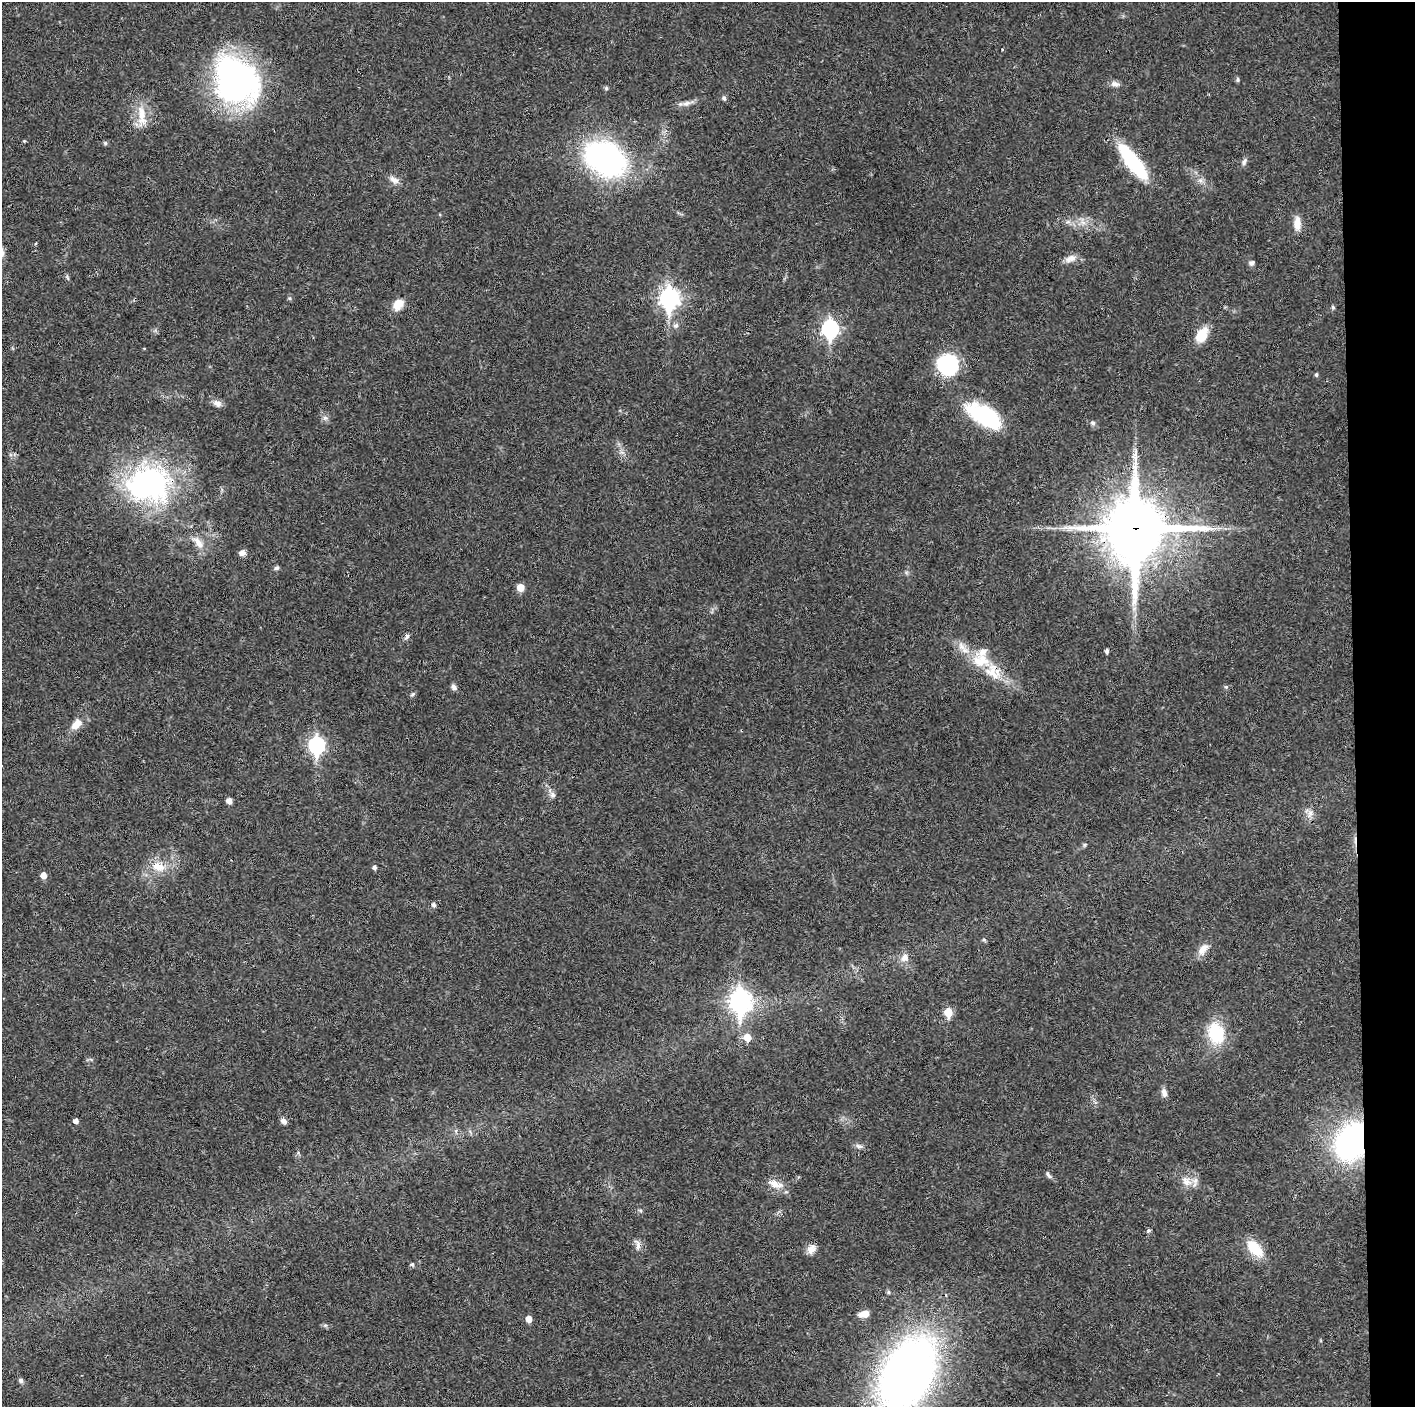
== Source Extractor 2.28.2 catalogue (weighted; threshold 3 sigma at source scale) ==
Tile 6 of 3 x 3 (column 3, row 2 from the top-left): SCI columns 2827-4239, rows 1406-2810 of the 4239 x 4216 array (HDU 1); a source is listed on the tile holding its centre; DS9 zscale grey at full resolution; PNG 1417 x 1409 px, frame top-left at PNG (2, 2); no overlay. Shown black and unused: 4% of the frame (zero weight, under 3 of 4 exposures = <1% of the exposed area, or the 3 px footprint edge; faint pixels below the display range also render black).
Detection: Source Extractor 2.28.2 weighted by HDU 2 'WHT'; one run over the whole footprint, this tile lists its part. Background 0.0269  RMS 0.0024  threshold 0.0106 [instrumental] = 3 sigma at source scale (4.5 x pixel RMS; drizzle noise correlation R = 1.50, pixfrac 1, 0.05/0.05 arcsec/px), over >= 5 px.
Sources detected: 86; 1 cosmic-ray / hot-pixel residue — not listed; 4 inside a brighter listed object's ellipse — not listed separately; the other 81 listed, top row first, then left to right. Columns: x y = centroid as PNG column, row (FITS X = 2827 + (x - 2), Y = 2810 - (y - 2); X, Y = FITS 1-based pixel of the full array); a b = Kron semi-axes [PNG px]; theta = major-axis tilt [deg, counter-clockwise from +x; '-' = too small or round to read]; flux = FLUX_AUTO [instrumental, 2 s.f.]
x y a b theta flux
1002 49 3 2 - 0.2
1237 80 7 4 85 0.38
236 81 47 38 -52 79
1115 84 13 7 -12 1.1
606 88 6 4 -47 0.33
724 98 6 6 - 0.47
686 103 12 6 18 1.2
142 116 34 11 -87 4.4
24 141 4 4 - 0.22
105 143 5 5 - 0.38
605 158 34 25 -31 64
1133 161 43 13 -52 17
1244 162 11 5 68 0.72
394 180 15 7 -32 1.3
1068 222 7 4 -17 0.57
1083 222 8 6 -29 1
1297 223 17 9 -90 2.5
36 243 4 3 - 0.2
1071 259 16 8 27 1.7
1251 263 7 6 - 0.62
67 277 8 4 -56 0.36
669 298 9 8 - 100
398 304 15 11 49 2.7
1333 307 6 4 80 0.43
676 326 8 6 36 0.74
830 329 8 7 - 59
1201 335 17 11 57 4.6
948 364 22 21 - 17
1316 375 5 4 - 0.39
217 404 13 8 -26 1.2
984 416 38 16 -31 23
325 418 7 6 - 0.68
1093 423 6 5 - 0.6
148 484 56 48 -2 46
1135 529 23 20 87 1500
198 542 20 9 -49 2.5
242 553 8 7 - 1
276 568 7 5 14 0.53
520 587 6 5 - 3.3
407 637 9 5 62 0.63
1107 651 4 3 - 0.68
981 661 28 19 -14 7.7
454 687 8 6 -37 0.79
1226 687 6 4 -44 0.3
413 694 8 4 27 0.41
76 724 16 10 43 2.6
317 745 8 7 - 56
552 795 8 8 - 0.82
229 801 5 5 - 1.4
1310 814 14 7 73 1.4
1084 845 6 4 71 0.32
158 867 21 13 -15 4.2
374 867 5 5 - 0.7
43 875 6 5 - 1.9
434 905 5 4 - 0.7
984 940 5 5 - 0.33
1203 949 18 9 52 2.2
905 957 12 9 59 1.7
740 1001 10 8 -88 140
948 1012 6 5 - 6.7
1216 1033 24 18 -75 11
747 1038 6 6 - 3.6
1164 1093 11 6 -78 1.2
76 1121 4 4 - 1.1
283 1121 8 6 -35 0.9
1352 1141 28 20 65 64
859 1146 10 5 -15 0.75
1048 1175 10 4 -51 0.61
1186 1181 16 11 -44 2.5
775 1184 21 9 -22 2.6
1148 1231 7 5 45 0.41
638 1245 16 7 -83 1.2
1255 1248 24 12 -48 6.3
811 1249 12 9 52 1.7
412 1264 5 5 - 0.35
888 1292 5 5 - 0.36
864 1314 11 6 15 2.5
529 1319 5 5 - 2
325 1325 6 5 - 0.4
907 1374 46 29 63 250
21 1380 7 6 - 0.54
Overlapping masked pixels (flux is a lower limit): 3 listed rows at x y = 148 484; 1135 529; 1352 1141
Isophote crosses this tile's border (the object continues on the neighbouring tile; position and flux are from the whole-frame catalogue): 1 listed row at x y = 907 1374